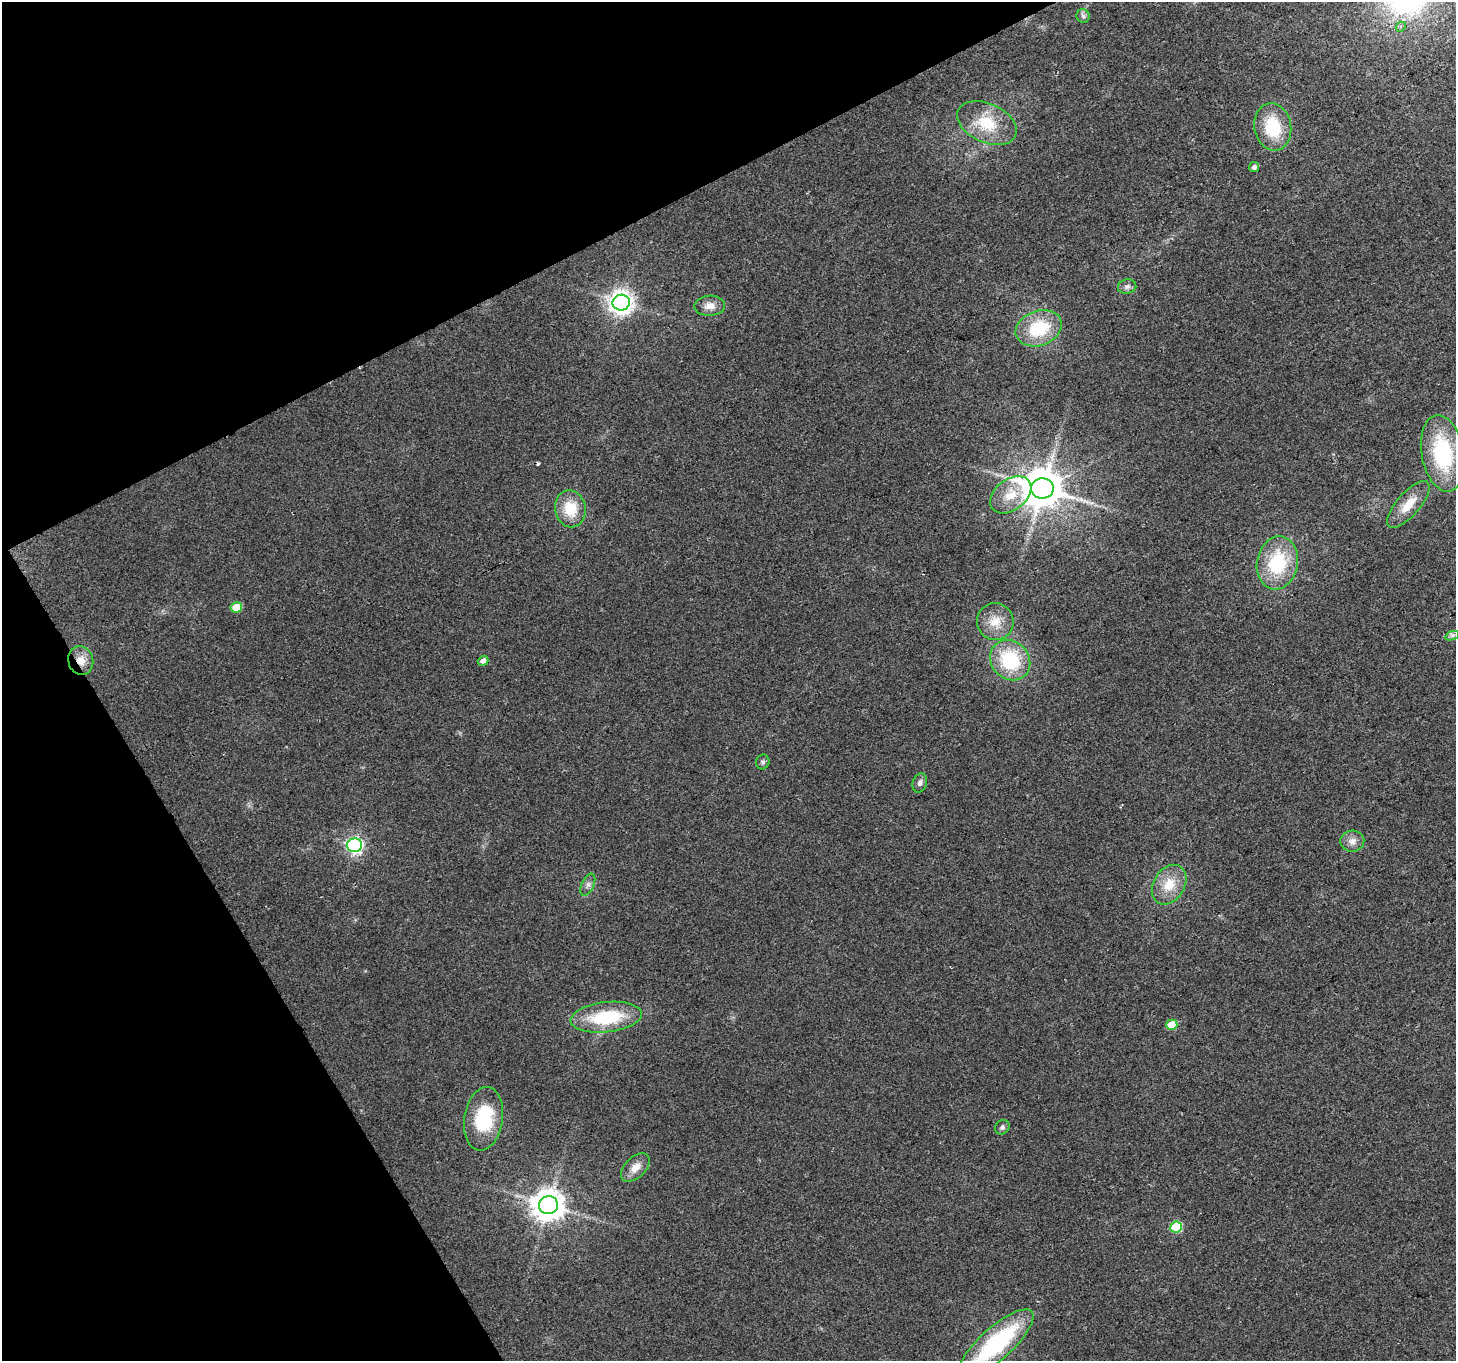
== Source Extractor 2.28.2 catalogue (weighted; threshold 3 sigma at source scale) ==
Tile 5 of 4 x 4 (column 1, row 2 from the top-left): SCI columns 1-1454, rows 2827-4185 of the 5820 x 5713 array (HDU 1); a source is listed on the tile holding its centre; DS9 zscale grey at full resolution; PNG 1458 x 1363 px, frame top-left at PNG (2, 2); each listed source drawn as its Kron ellipse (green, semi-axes under 4 px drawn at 4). Shown black and unused: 25% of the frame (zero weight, under 2 of 3 exposures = <1% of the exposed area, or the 3 px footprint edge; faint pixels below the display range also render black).
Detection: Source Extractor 2.28.2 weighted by HDU 2 'WHT'; one run over the whole footprint, this tile lists its part. Background 0.0337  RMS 0.0077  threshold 0.0345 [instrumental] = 3 sigma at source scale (4.5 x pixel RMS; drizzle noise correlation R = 1.50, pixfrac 1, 0.0396/0.0396 arcsec/px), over >= 5 px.
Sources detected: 36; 1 cosmic-ray / hot-pixel residue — neither listed nor drawn; the other 35 listed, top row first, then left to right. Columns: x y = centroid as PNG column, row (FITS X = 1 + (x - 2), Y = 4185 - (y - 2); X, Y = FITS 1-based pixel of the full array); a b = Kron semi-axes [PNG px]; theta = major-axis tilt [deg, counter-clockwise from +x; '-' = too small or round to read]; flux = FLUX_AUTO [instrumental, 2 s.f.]
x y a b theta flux
1083 16 7 6 - 2.1
1401 27 5 4 - 2.1
987 123 31 19 -25 30
1273 127 24 18 -81 36
1254 167 5 5 - 2.9
1127 287 9 7 10 2.9
621 303 8 8 - 630
710 306 15 10 2 6.9
1039 328 24 17 19 40
1443 453 38 21 -80 72
1042 488 11 10 - 2700
1011 495 23 15 37 17
1408 505 29 11 49 15
570 509 18 15 -79 21
1277 563 27 20 79 47
236 607 6 5 - 17
995 622 18 18 - 15
1452 636 7 4 20 2
81 660 14 12 -74 10
1010 660 21 18 -47 51
483 661 5 5 - 3.7
763 762 7 6 - 1.8
920 783 10 7 73 3
1352 841 12 10 5 5.6
355 845 7 6 - 240
588 885 12 6 65 3.3
1169 885 21 15 58 18
606 1017 36 15 6 48
1172 1025 5 5 - 19
484 1119 32 19 81 48
1002 1127 8 7 - 2.3
635 1167 17 10 43 8.8
548 1205 9 9 - 1300
1176 1227 6 5 - 40
996 1343 47 16 42 92
Overlapping masked pixels (flux is a lower limit): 1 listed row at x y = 81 660
Isophote crosses this tile's border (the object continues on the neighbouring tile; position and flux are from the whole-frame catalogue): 1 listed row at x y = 996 1343